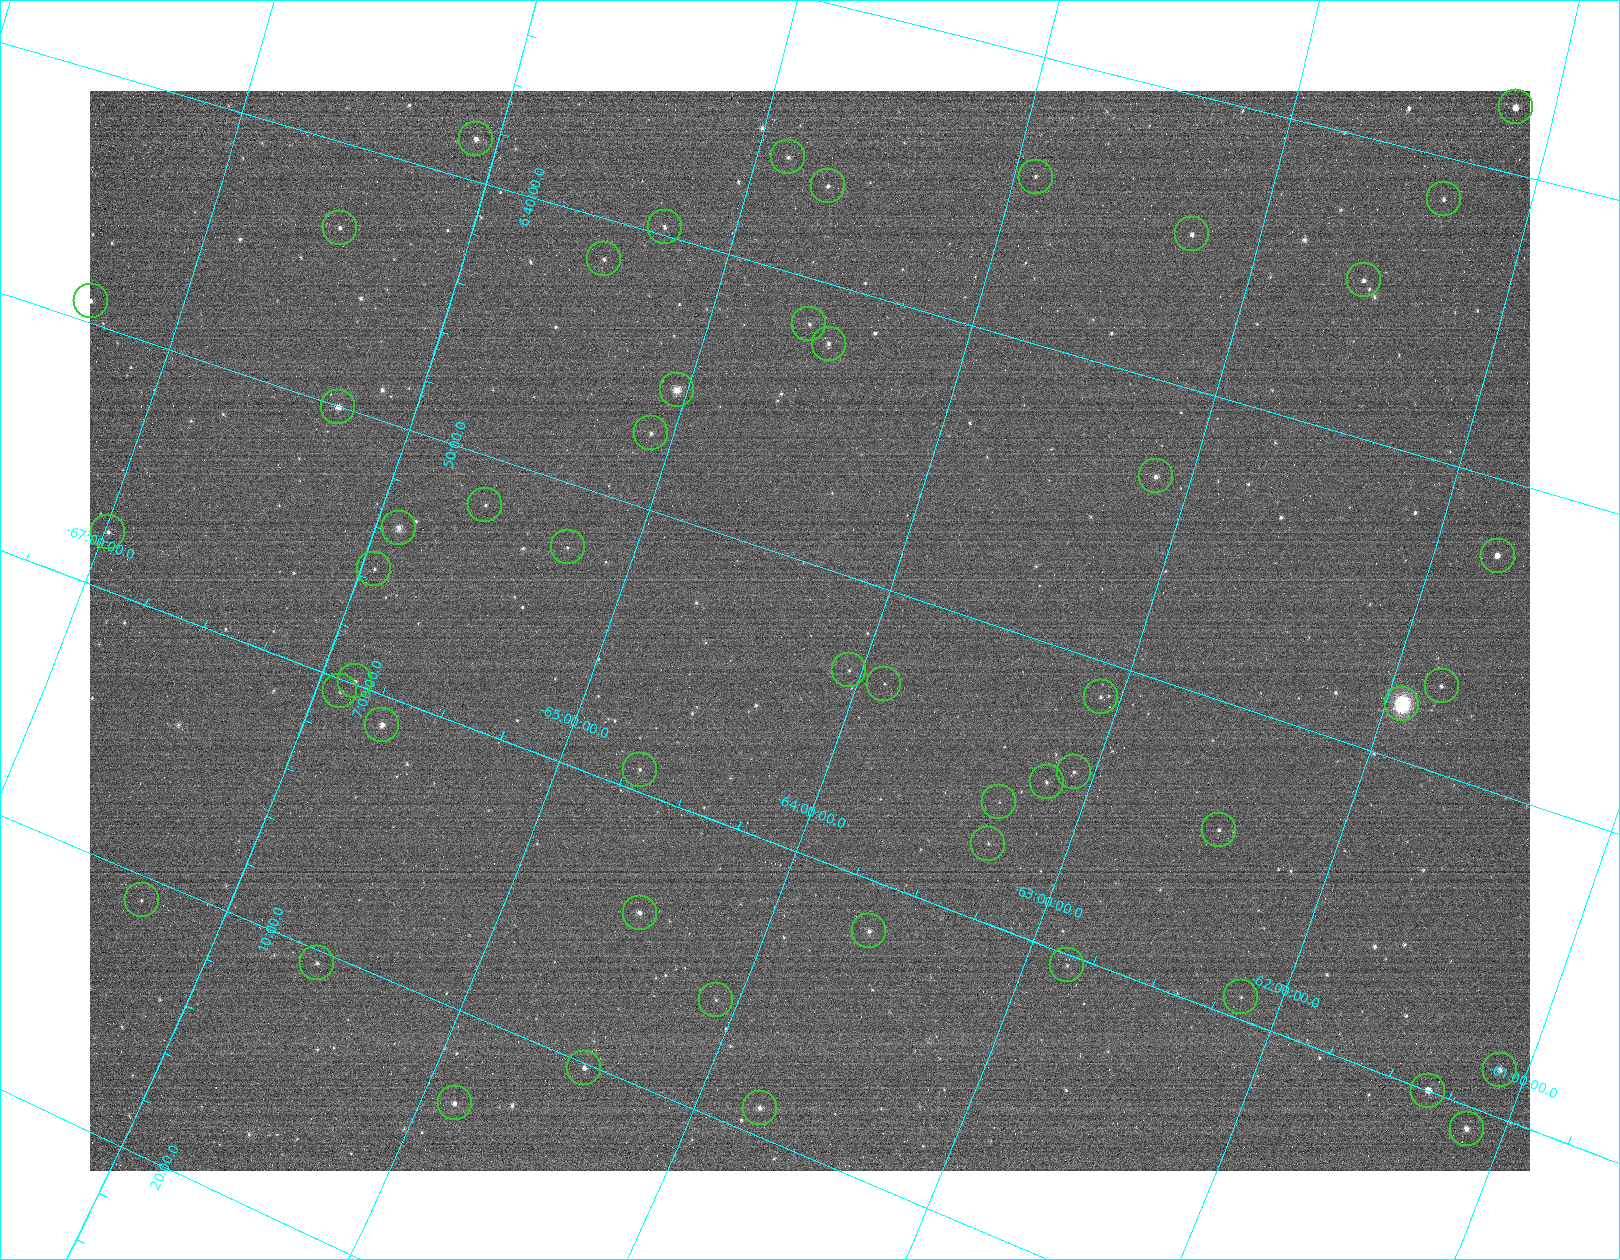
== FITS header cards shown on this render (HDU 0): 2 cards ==
NAXIS1  =                 1440
NAXIS2  =                 1080

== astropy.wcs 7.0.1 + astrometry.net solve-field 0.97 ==
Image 1440 x 1080 px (HDU 0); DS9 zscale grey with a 90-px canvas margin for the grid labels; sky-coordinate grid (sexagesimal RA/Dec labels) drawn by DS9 from the SOLVED WCS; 51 Tycho-2 reference stars matched to detected sources circled (green)
Header WCS: none
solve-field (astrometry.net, Tycho-2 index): SOLVED blind (the file carries no WCS)
Solved WCS: RA---TAN-SIP/DEC--TAN-SIP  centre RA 06:52:19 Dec -64:15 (103.08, -64.25 deg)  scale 14.2 arcsec/px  FOV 341.1' x 255.9'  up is -109 deg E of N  parity flipped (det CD > 0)
(file carries no celestial WCS; the grid is the blind solution)
Tycho-2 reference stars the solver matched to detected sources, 51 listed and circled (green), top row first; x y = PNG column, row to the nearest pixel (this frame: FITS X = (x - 90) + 1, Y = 1080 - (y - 91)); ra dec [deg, ICRS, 3 dp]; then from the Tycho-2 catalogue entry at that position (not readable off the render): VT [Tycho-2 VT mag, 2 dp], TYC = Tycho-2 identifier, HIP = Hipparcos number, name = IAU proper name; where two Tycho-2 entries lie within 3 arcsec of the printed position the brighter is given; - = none
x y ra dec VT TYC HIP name
1516 107 96.953 -62.150 6.62 8898-1904-1 30760 -
476 139 99.606 -66.086 7.26 8907-1632-1 31742 -
788 157 98.978 -64.881 8.22 8903-1181-1 31512 -
1036 177 98.560 -63.918 8.49 8902-1175-1 31335 -
828 186 99.139 -64.699 8.31 8903-1677-1 31580 -
1444 199 97.851 -62.338 8.49 8898-1598-1 - -
665 227 99.923 -65.274 8.23 8903-377-1 31866 -
340 228 100.821 -66.501 8.12 8907-1151-1 32200 -
1192 234 98.696 -63.262 7.81 8899-176-1 31386 -
604 259 100.375 -65.469 7.94 8903-127-1 32035 -
1364 280 98.691 -62.562 8.32 8899-818-1 31381 -
91 301 102.283 -67.351 8.15 8907-1830-1 - -
809 324 100.411 -64.618 8.31 8903-1430-1 - -
829 344 100.531 -64.524 8.20 8903-1852-1 32079 -
677 390 101.355 -65.044 7.39 8903-32-1 32374 -
338 407 102.510 -66.293 7.08 8907-1200-1 32779 -
651 433 101.814 -65.089 8.50 8903-1001-1 32529 -
1156 476 100.820 -63.136 8.19 8899-802-1 32199 -
485 505 102.954 -65.620 8.53 8916-785-1 32950 -
399 528 103.435 -65.914 8.44 8920-1026-1 33107 -
108 532 104.446 -66.986 8.54 8920-888-1 - -
568 547 103.080 -65.259 8.93 8916-1136-1 - -
1498 556 100.620 -61.756 7.24 8895-888-1 - -
374 569 103.890 -65.949 8.85 8920-1095-1 - -
849 670 103.303 -64.049 9.27 8916-142-1 - -
355 681 104.974 -65.868 8.66 8920-1448-1 - -
884 684 103.313 -63.900 9.44 8916-436-1 - -
1442 686 101.798 -61.813 8.49 8895-947-1 32521 -
340 691 105.116 -65.909 8.42 8920-1204-1 33733 -
1101 697 102.799 -63.076 9.28 8899-374-1 - -
1402 704 102.048 -61.941 3.26 8899-2202-1 32607 -
382 725 105.273 -65.706 7.38 8920-1052-1 33802 -
640 770 104.804 -64.693 8.83 8916-497-1 33633 -
1074 772 103.493 -63.079 8.83 8912-1411-1 33135 -
1047 782 103.658 -63.167 8.91 8912-1235-1 - -
999 802 103.961 -63.317 9.12 8912-1419-1 33320 -
1219 830 103.550 -62.463 8.41 8912-412-1 33162 -
988 844 104.338 -63.301 9.41 8912-1009-1 - -
142 900 107.728 -66.325 9.19 8921-545-1 34679 -
640 913 106.036 -64.490 7.49 8916-1051-1 34092 -
869 931 105.435 -63.620 8.21 8912-669-1 33857 -
317 963 107.619 -65.592 8.97 8917-1422-1 - -
1067 965 105.091 -62.842 9.49 8912-504-1 - -
1241 997 104.822 -62.157 9.10 8912-1278-1 33638 -
716 1000 106.513 -64.083 8.86 8916-1934-1 34256 -
584 1068 107.544 -64.459 7.70 8917-778-1 - -
1500 1070 104.635 -61.099 8.23 8908-1513-1 - -
1428 1091 104.999 -61.336 6.89 8908-1355-1 33690 -
455 1103 108.316 -64.873 7.33 8917-314-1 34901 -
760 1108 107.258 -63.761 8.28 8917-385-1 34509 -
1467 1129 105.180 -61.142 7.73 8908-1941-1 33761 -